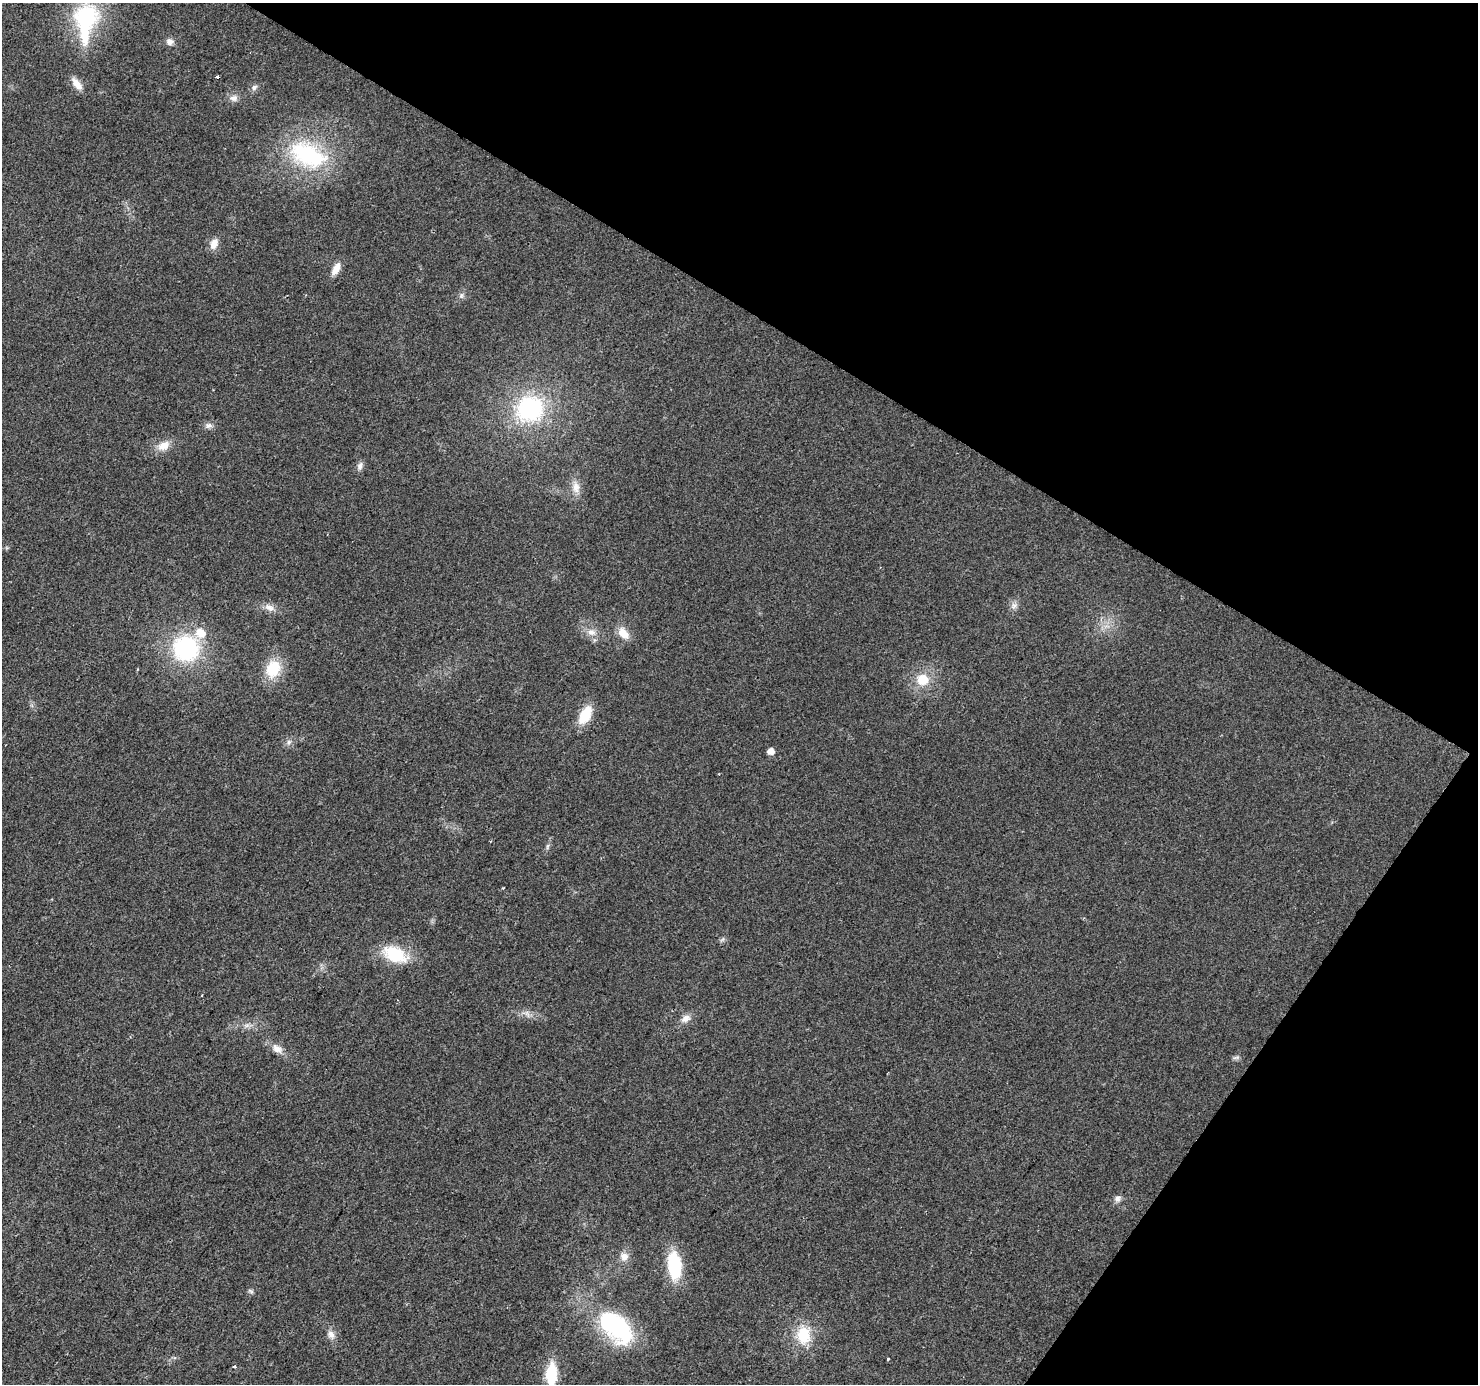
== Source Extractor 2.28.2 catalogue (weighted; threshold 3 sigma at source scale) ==
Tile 8 of 4 x 4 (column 4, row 2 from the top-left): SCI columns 4429-5904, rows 2954-4335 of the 5910 x 5972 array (HDU 1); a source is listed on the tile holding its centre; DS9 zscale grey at full resolution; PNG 1480 x 1386 px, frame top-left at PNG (2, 3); no overlay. Shown black and unused: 30% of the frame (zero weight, under 2 of 3 exposures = <1% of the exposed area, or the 3 px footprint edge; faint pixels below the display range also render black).
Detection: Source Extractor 2.28.2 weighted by HDU 2 'WHT'; one run over the whole footprint, this tile lists its part. Background 0.0265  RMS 0.0062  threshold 0.0279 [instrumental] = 3 sigma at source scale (4.5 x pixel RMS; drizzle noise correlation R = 1.50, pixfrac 1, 0.0396/0.0396 arcsec/px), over >= 5 px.
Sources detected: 45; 1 inside a brighter listed object's ellipse — not listed separately; the other 44 listed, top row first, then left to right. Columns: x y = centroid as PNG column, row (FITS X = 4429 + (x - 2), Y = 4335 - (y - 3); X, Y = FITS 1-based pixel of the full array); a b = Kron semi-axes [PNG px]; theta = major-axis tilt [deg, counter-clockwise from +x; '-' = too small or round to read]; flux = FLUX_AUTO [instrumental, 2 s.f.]
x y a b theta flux
86 20 48 25 82 65
170 42 10 9 - 3
217 77 3 3 - 5.1
77 84 18 9 -51 5.8
254 87 9 7 54 2
234 98 11 9 0 3.4
308 155 46 26 -24 68
214 244 14 9 67 5.5
336 269 15 7 63 6.5
461 295 8 6 88 1.9
530 409 32 29 26 69
208 425 11 7 7 2.6
163 446 17 11 27 7.6
360 466 11 7 71 2.6
576 487 18 10 -81 6.4
1014 605 10 8 38 2.7
269 608 16 9 -24 4.7
591 632 12 9 -15 4.7
623 633 17 11 -50 7.7
186 648 27 26 - 67
273 669 20 15 72 20
923 680 13 12 - 13
585 715 17 10 62 21
289 742 7 6 - 1.8
771 751 5 5 - 5.3
547 847 7 4 72 1.1
503 888 3 2 - 0.64
722 939 8 5 45 1.3
394 954 26 16 -25 28
526 1013 14 7 -18 3.7
686 1018 14 9 29 4.5
246 1025 9 4 9 2.2
277 1049 17 10 -36 5.4
1236 1057 10 4 11 1.4
1117 1199 9 8 - 2.5
624 1257 12 11 - 4.9
674 1265 24 13 -85 37
251 1291 9 4 -27 1.1
616 1327 46 24 -43 75
331 1335 12 9 -61 3.8
803 1335 22 16 -89 21
888 1359 3 3 - 0.95
234 1367 3 3 - 2.8
551 1374 22 10 87 26
Isophote crosses this tile's border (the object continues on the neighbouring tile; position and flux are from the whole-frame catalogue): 2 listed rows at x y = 86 20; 551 1374